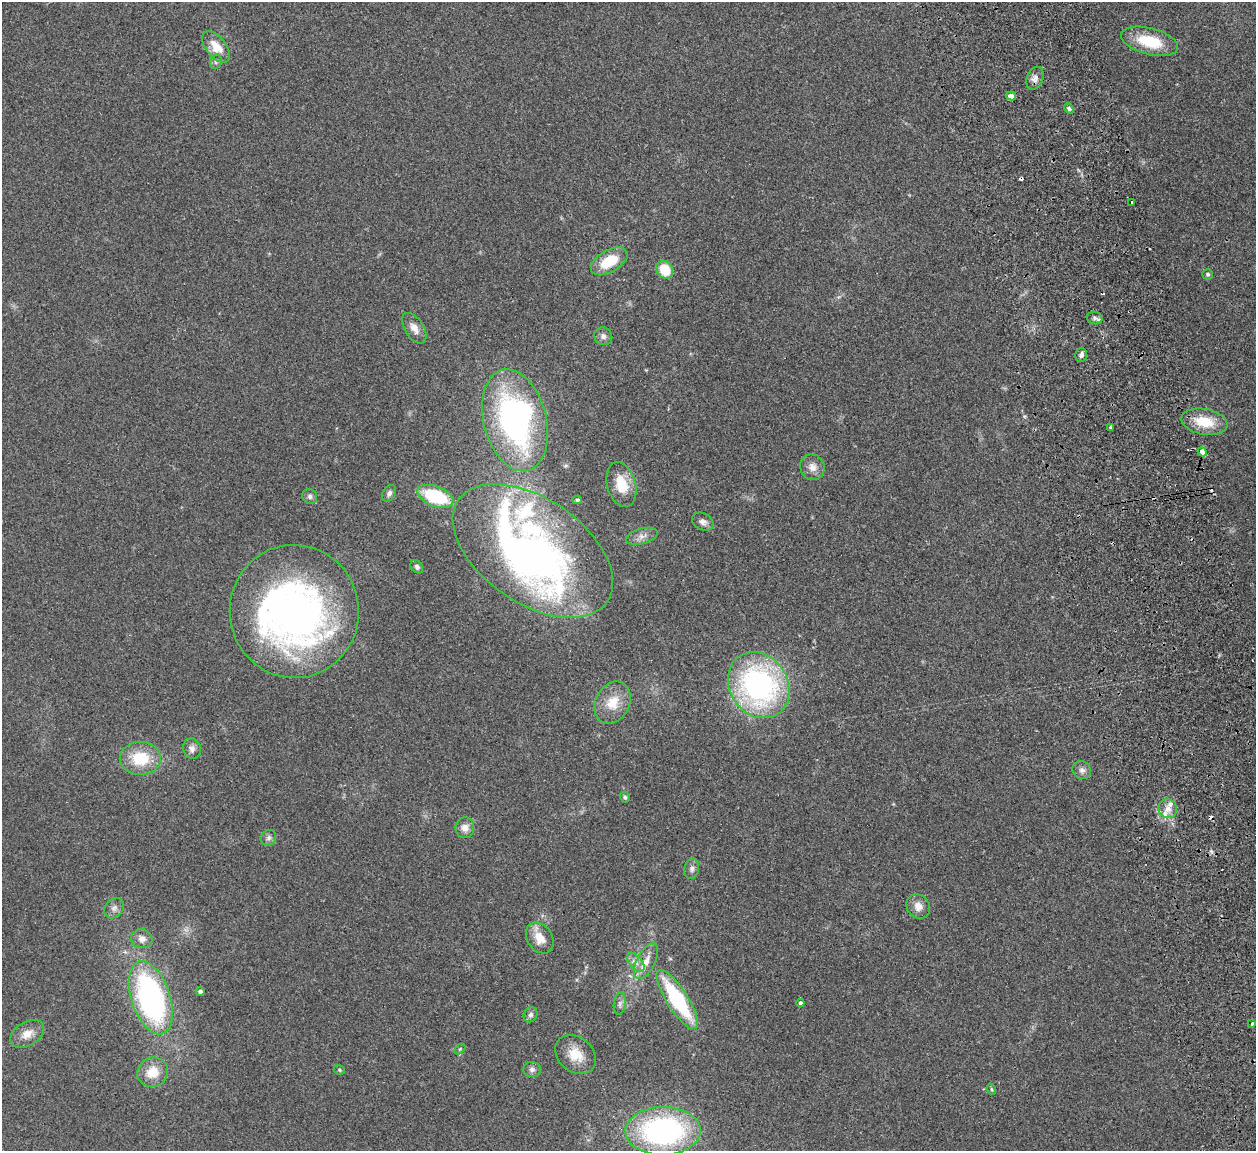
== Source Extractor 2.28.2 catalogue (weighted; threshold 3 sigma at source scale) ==
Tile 6 of 4 x 4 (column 2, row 2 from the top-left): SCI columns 1311-2564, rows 2459-3607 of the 5132 x 5030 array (HDU 1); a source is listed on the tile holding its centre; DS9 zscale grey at full resolution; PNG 1258 x 1153 px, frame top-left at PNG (2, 2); each listed source drawn as its Kron ellipse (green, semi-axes under 4 px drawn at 4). Shown black and unused: <1% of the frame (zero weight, under 2 of 3 exposures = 3% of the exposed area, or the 3 px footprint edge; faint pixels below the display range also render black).
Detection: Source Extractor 2.28.2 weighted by HDU 2 'WHT'; one run over the whole footprint, this tile lists its part. Background 0.176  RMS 0.011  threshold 0.0488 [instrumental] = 3 sigma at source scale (4.5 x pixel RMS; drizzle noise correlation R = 1.50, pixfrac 1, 0.05/0.05 arcsec/px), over >= 5 px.
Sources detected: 70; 2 inside a brighter object's white glare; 6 cosmic-ray / hot-pixel residue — neither listed nor drawn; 2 inside a brighter listed object's ellipse — not listed separately; the other 60 listed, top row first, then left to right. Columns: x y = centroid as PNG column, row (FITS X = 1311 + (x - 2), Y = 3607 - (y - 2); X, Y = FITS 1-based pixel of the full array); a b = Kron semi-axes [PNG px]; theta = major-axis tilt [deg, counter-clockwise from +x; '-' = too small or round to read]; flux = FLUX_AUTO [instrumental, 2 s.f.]
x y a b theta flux
1150 41 29 13 -14 37
216 47 18 10 -51 18
216 62 7 5 69 2.8
1035 78 12 8 69 6
1011 96 5 4 - 8.9
1069 109 5 4 - 2.1
1132 202 3 3 - 3.6
609 261 20 11 30 33
665 270 9 8 - 28
1208 274 5 5 - 2.1
1094 318 8 6 -14 3.3
414 328 17 9 -57 9.3
603 336 9 8 - 4.4
1081 355 7 6 - 3.7
515 420 52 31 -76 290
1204 422 23 13 -11 30
1111 427 4 3 - 1.4
1202 452 5 4 - 11
812 467 13 12 - 8.8
621 485 23 14 -76 26
389 493 9 6 58 3.9
310 496 8 7 - 3.1
435 496 19 10 -21 65
577 500 5 4 - 2.3
703 522 11 8 -29 5.1
642 536 16 7 14 7.5
533 551 90 52 -34 480
417 567 7 5 -49 3
294 611 66 64 -86 510
759 685 35 29 -57 240
613 703 22 17 63 23
192 749 10 8 -75 5.1
140 758 21 16 0 38
1082 770 10 8 -40 4.6
625 797 5 4 - 1.9
1168 809 10 9 - 7.5
465 828 10 9 - 8.1
268 838 8 7 - 3.5
692 869 10 7 78 3.9
918 906 13 11 -50 9.4
114 908 11 8 51 5.2
540 938 17 12 -56 17
142 939 11 9 -16 6.7
646 961 19 9 62 13
636 962 11 6 -52 6.7
200 992 4 4 - 3.4
151 998 38 19 -72 240
677 1000 34 10 -57 100
800 1003 4 3 - 4.3
620 1004 11 6 82 4
531 1015 8 6 58 3.3
1252 1024 4 3 - 4.1
27 1034 18 11 32 13
460 1049 6 4 44 1.4
576 1055 22 17 -40 21
532 1069 9 7 0 3.9
339 1070 6 4 -22 1.5
153 1072 15 14 - 20
991 1089 6 3 -71 1.3
663 1131 37 24 1 240
Overlapping masked pixels (flux is a lower limit): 1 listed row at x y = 1202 452